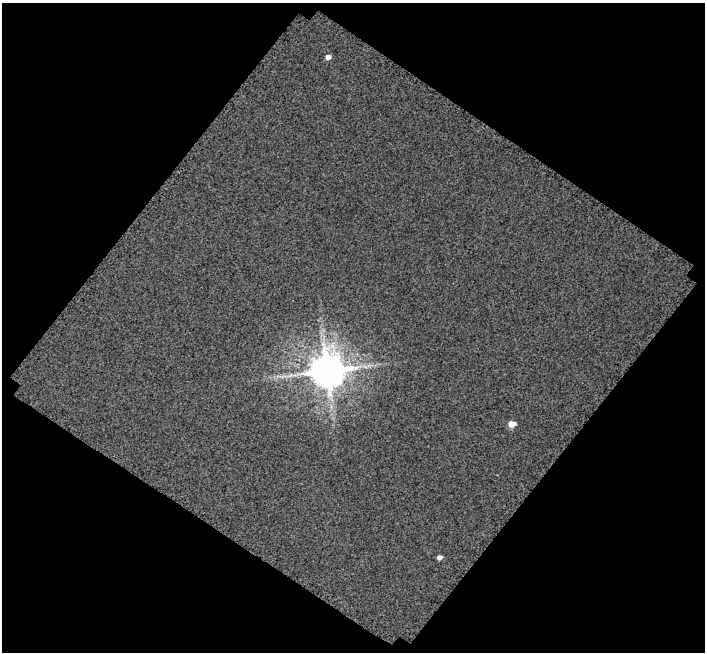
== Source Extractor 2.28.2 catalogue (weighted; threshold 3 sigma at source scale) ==
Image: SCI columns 4083-4785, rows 2873-3522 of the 5953 x 5998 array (HDU 1 of 3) = the unmasked area's bounding box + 8 px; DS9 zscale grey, full resolution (1 PNG px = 1 image px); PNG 707 x 654 px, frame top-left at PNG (2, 3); no overlay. Shown black and unused: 49% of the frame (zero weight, under 3 of 4 exposures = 20% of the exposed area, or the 3 px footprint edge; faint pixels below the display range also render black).
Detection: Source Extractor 2.28.2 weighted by HDU 2 'WHT'. Background 0.179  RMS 1.6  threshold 7.03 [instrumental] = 3 sigma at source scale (4.5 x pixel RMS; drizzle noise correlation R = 1.50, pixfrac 1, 0.0396/0.0396 arcsec/px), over >= 5 px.
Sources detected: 4; all 4 listed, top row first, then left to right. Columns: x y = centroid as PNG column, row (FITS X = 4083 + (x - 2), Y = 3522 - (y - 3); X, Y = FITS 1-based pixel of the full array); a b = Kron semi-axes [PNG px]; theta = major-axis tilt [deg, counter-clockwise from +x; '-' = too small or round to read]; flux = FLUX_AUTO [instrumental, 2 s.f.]
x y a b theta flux
328 57 5 4 - 740
327 371 10 10 - 410000
512 424 6 5 - 1700
439 557 5 4 - 600